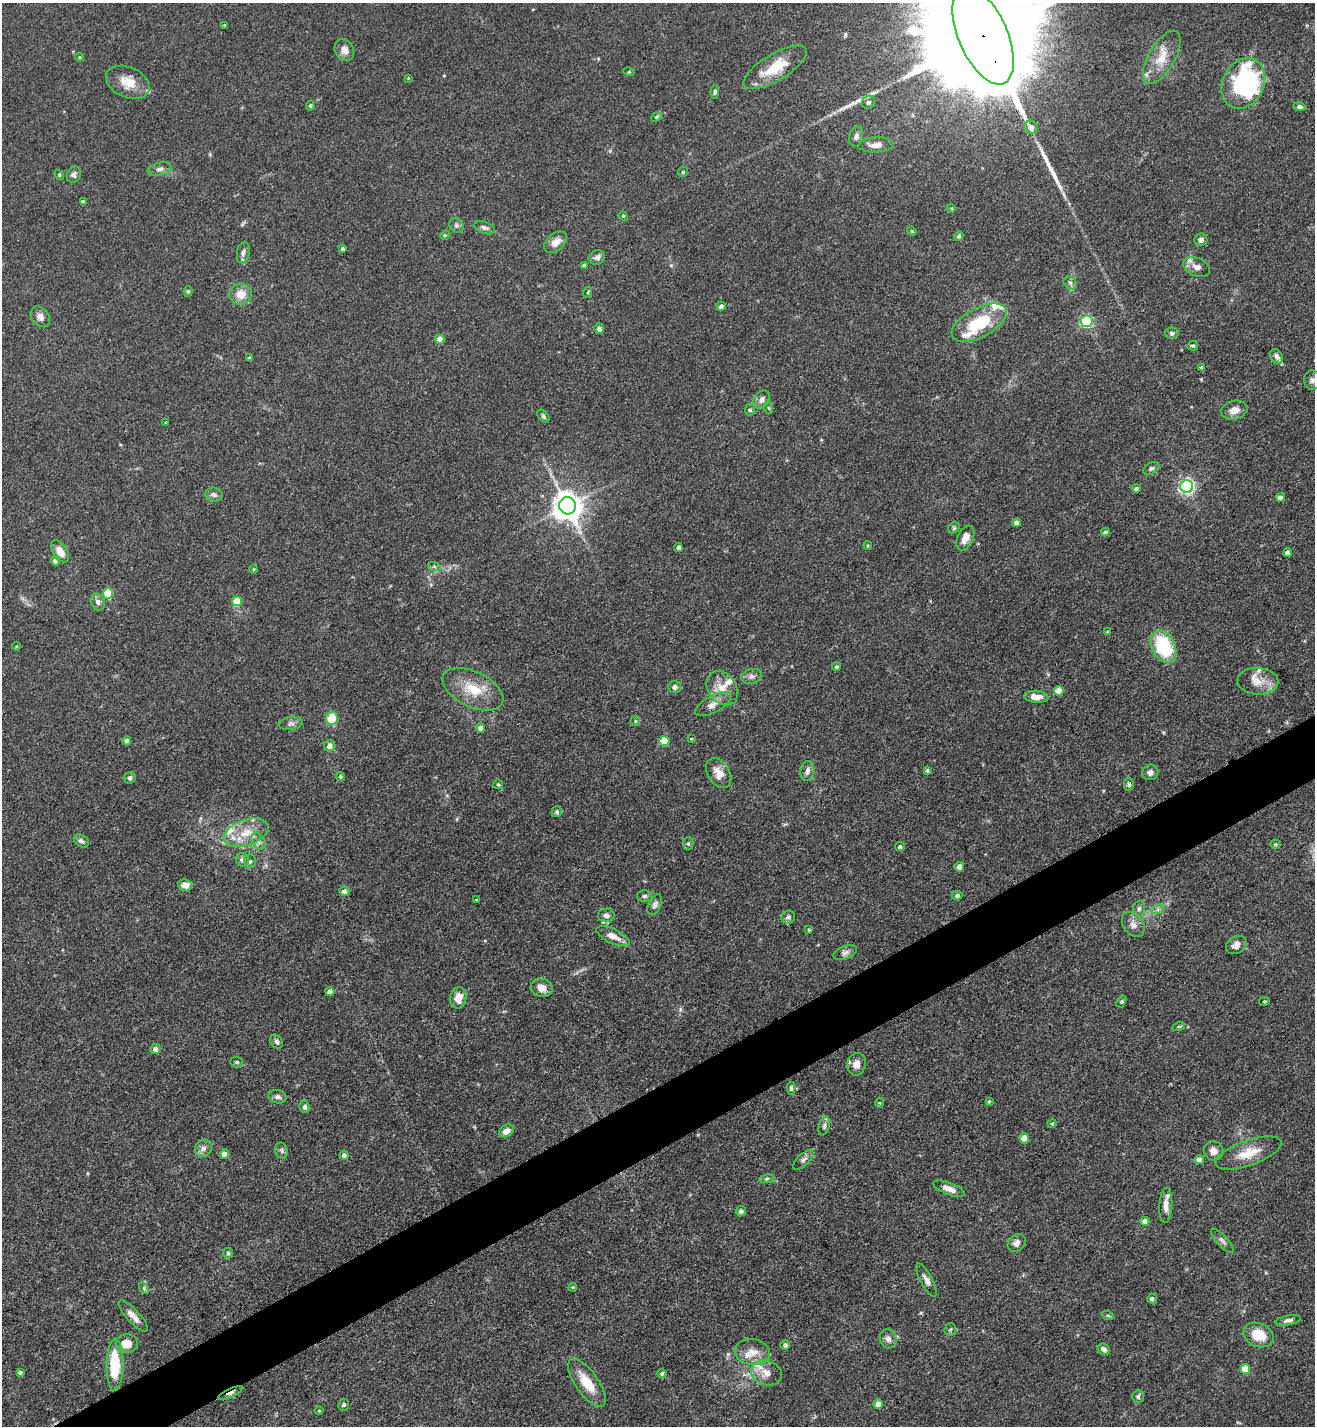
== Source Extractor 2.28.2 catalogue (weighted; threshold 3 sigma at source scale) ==
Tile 7 of 4 x 4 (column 3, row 2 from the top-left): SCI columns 2778-4090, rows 2851-4274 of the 5691 x 5703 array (HDU 1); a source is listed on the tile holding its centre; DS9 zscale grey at full resolution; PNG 1317 x 1428 px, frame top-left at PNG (2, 3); each listed source drawn as its Kron ellipse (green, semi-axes under 4 px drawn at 4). Shown black and unused: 4% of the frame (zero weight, under 3 of 5 exposures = <1% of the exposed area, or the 3 px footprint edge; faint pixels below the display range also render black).
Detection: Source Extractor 2.28.2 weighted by HDU 2 'WHT'; one run over the whole footprint, this tile lists its part. Background 0.0769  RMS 0.004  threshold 0.0181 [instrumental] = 3 sigma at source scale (4.5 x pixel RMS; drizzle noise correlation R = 1.50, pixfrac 1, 0.05/0.05 arcsec/px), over >= 5 px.
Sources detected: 207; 2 inside a brighter object's white glare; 2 long thin detections or spike segments (spike, bleed or trail) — neither listed nor drawn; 11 inside a brighter listed object's ellipse — not listed separately; the other 192 listed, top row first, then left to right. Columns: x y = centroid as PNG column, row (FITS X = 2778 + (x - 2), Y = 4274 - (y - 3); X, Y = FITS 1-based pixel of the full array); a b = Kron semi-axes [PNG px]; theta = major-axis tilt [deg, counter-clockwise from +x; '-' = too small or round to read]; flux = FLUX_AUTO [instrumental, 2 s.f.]
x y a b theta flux
224 25 3 3 - 0.27
983 35 52 24 -66 28000
344 50 11 9 -59 3.2
79 57 4 3 - 0.35
1162 57 30 13 60 8.2
775 67 36 13 31 14
629 72 6 3 -17 0.45
408 78 3 3 - 0.35
128 82 23 15 -23 7.2
1243 83 26 20 64 57
715 92 7 4 89 0.73
868 102 7 6 - 1.1
310 106 5 4 - 0.61
1299 107 6 4 -14 1.3
657 117 6 4 36 0.52
1031 127 7 6 - 3
856 136 10 6 78 1.6
876 145 17 7 3 3.5
160 169 12 6 14 1.7
683 172 5 4 - 0.51
59 175 5 4 - 0.52
74 175 8 7 - 1.4
83 202 4 4 - 1.4
951 208 4 3 - 0.36
623 216 4 4 - 0.44
456 225 8 7 - 1.2
484 228 11 5 -20 1.2
912 231 5 4 - 0.43
445 235 5 4 - 0.4
959 236 5 4 - 0.84
1201 240 6 6 - 1.6
556 242 13 8 41 3.8
343 249 4 3 - 0.87
243 252 11 6 79 1.5
597 257 8 7 - 1.6
584 265 4 4 - 1.6
1197 267 14 9 -22 3.2
1070 283 7 6 - 1
188 291 5 4 - 0.58
588 292 6 3 72 0.43
241 294 11 10 - 5
721 306 5 4 - 1.7
40 317 11 8 -52 2.3
1087 321 6 5 - 54
979 323 30 14 28 20
599 329 5 5 - 1.5
1172 333 7 6 - 1
440 339 4 4 - 5.3
1193 346 5 4 - 0.64
1277 356 8 6 -59 1.7
250 358 3 3 - 0.79
1201 367 3 3 - 0.42
1312 380 10 8 -83 1.6
762 400 10 7 58 2
769 408 6 3 -72 0.44
750 410 6 5 - 0.98
1234 410 13 9 14 3.3
543 416 7 5 -51 0.74
166 423 3 3 - 0.63
1151 468 8 5 29 0.9
1187 486 6 6 - 110
1136 489 4 4 - 1.1
214 495 8 7 - 1.4
1281 497 4 4 - 2.2
567 506 9 8 - 580
1016 523 4 4 - 1.8
954 528 6 5 - 0.61
1105 532 4 4 - 1
965 538 13 8 65 3.2
868 545 4 3 - 0.41
678 547 4 4 - 1.7
60 551 12 7 -56 4.4
1288 553 4 4 - 2.5
55 561 5 4 - 3
434 566 7 4 -20 0.65
253 569 5 3 - 0.34
108 593 5 5 - 19
237 601 5 5 - 8.9
98 602 9 7 -67 1.6
1107 632 4 4 - 0.43
17 646 4 3 - 0.35
1163 646 17 12 -65 26
836 667 5 4 - 0.76
751 676 10 7 14 1.6
1258 681 20 13 -3 5.7
675 687 6 6 - 1.2
722 688 18 14 -54 6.4
473 689 32 17 -26 12
1059 691 5 5 - 7.2
1036 697 12 6 -4 3.7
713 704 20 8 28 3.5
332 718 6 6 - 11
635 721 5 4 - 0.55
291 723 12 6 7 1.6
480 728 4 4 - 1.7
691 739 4 3 - 0.35
127 741 4 4 - 1.6
664 741 5 5 - 14
330 746 6 5 - 2.1
927 770 4 4 - 0.88
807 771 10 7 82 1.8
1150 772 8 7 - 1.7
719 773 16 11 -58 4.6
340 776 4 4 - 0.58
130 778 6 5 - 1.2
498 784 5 4 - 0.52
1129 784 6 4 83 0.76
557 812 5 5 - 1
246 833 23 12 18 8.6
81 841 8 5 -33 1.2
258 841 9 6 -61 1.5
688 844 6 5 - 0.71
1275 844 5 4 - 0.56
900 847 5 4 - 0.83
242 860 7 6 - 1.8
250 861 7 6 - 0.82
959 867 4 4 - 3.8
185 885 7 6 - 3
344 891 5 5 - 2.1
644 896 7 5 1 0.93
957 896 5 4 - 0.81
476 900 3 3 - 0.37
655 905 11 6 64 1.5
1139 909 8 6 88 1.2
1158 909 7 4 19 0.96
606 915 8 6 2 1.7
788 917 7 6 - 1
1133 925 14 9 -52 2.7
809 930 4 3 - 0.36
613 936 18 7 -24 3.9
1236 945 11 8 31 2.7
845 953 12 6 20 1.6
542 988 11 9 -16 3.7
330 991 4 4 - 2.2
458 998 10 8 81 4.2
1264 1001 5 3 - 0.37
1121 1002 6 4 59 0.54
1179 1026 6 4 18 0.52
277 1042 7 5 -58 1
155 1049 5 5 - 1.9
237 1062 6 5 - 0.72
856 1064 11 9 77 3.1
791 1088 6 4 -88 0.82
278 1097 9 6 -13 1.4
989 1102 4 3 - 0.49
879 1103 5 3 - 0.41
305 1107 6 5 - 1.4
1052 1124 4 4 - 0.42
824 1126 9 5 75 1.3
506 1131 8 5 30 2.8
1024 1138 5 5 - 6.2
203 1148 9 8 - 1.8
282 1151 8 6 -73 1.1
1213 1151 10 9 - 2.4
1248 1153 35 12 20 8.7
224 1154 4 4 - 3
344 1155 4 4 - 1.4
803 1160 13 6 45 1.5
1199 1160 4 4 - 2.9
767 1179 7 4 8 0.74
949 1189 17 6 -20 3.4
1166 1205 17 6 87 3.4
741 1211 5 5 - 1.2
1145 1221 4 4 - 3
1222 1241 15 5 -48 1.5
1017 1243 10 8 44 1.9
228 1253 5 5 - 0.69
926 1280 18 6 -62 2.3
573 1287 4 3 - 0.37
144 1288 6 4 -57 0.63
1152 1299 4 4 - 1.2
133 1316 20 6 -47 3.2
1108 1316 6 4 -19 0.56
1288 1320 13 5 11 1.4
950 1329 6 5 - 0.74
1258 1335 15 11 -23 8.8
888 1339 9 8 - 2.1
127 1344 11 9 1 5.1
785 1345 5 5 - 1.3
1104 1349 6 5 - 1.6
752 1352 17 13 -7 5.4
115 1365 26 8 89 19
1245 1369 5 5 - 8.4
20 1373 4 4 - 0.97
662 1373 5 4 - 0.77
766 1373 16 12 -17 4.4
587 1383 28 11 -54 9.5
230 1393 13 4 25 1.5
1138 1397 6 6 - 0.77
878 1404 4 4 - 3.8
344 1405 6 5 - 0.74
319 1411 4 3 - 0.32
Overlapping masked pixels (flux is a lower limit): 2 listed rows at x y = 983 35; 230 1393
Isophote crosses this tile's border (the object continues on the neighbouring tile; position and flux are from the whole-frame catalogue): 1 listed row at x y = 983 35